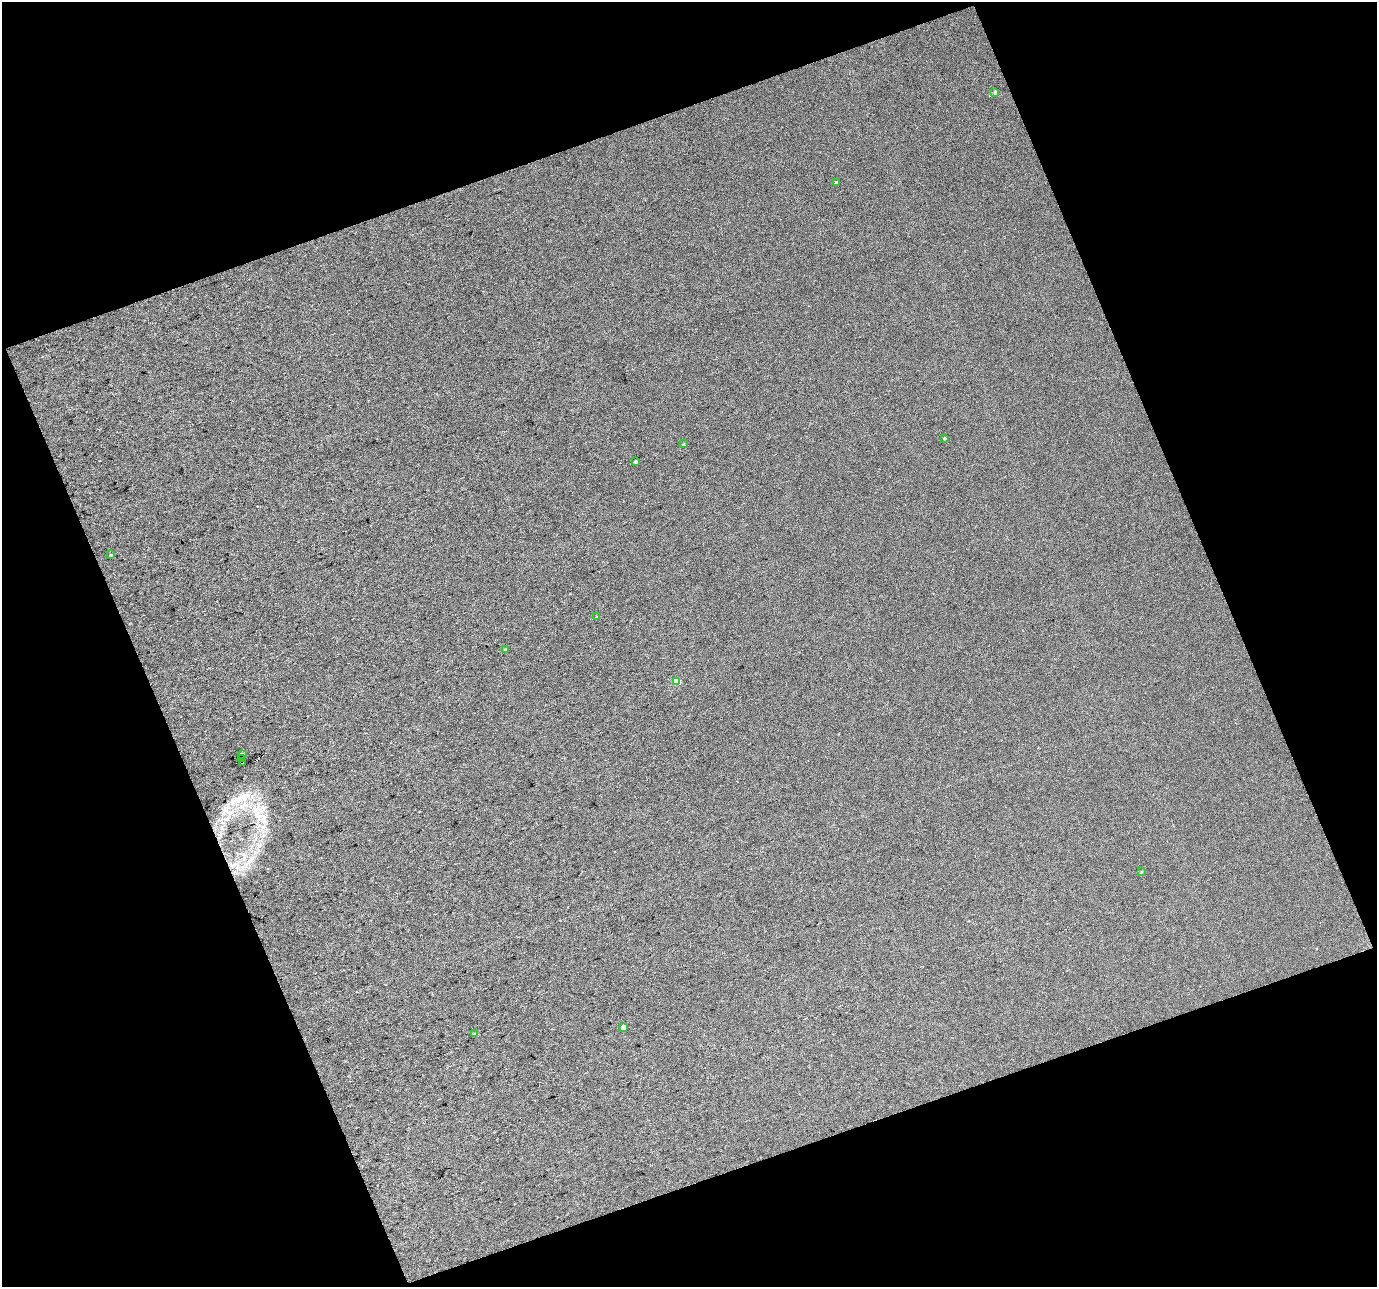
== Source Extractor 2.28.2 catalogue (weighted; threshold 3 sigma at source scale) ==
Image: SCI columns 2-2750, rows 64-2633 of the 2750 x 2680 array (HDU 1 of 3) = the unmasked area's bounding box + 8 px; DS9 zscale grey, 2 x 2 block average (1 PNG px = mean of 2 x 2 image px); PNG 1379 x 1289 px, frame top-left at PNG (2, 2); each listed source drawn as its Kron ellipse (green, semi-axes under 4 px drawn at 4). Shown black and unused: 41% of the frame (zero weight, under 3 of 4 exposures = <1% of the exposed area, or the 3 px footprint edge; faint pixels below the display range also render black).
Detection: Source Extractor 2.28.2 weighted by HDU 2 'WHT'. Background 0.0432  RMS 0.011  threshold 0.0503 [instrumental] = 3 sigma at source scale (4.5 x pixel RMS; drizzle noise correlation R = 1.50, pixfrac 1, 0.0396/0.0396 arcsec/px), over >= 5 px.
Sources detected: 16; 1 cosmic-ray / hot-pixel residue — neither listed nor drawn; the other 15 listed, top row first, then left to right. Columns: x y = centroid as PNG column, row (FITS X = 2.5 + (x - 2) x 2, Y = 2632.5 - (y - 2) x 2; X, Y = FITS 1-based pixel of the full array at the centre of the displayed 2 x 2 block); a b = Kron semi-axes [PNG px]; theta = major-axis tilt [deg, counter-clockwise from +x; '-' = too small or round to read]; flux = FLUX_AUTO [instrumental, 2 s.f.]
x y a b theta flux
995 92 3 3 - 7
836 182 3 2 - 5.6
944 438 2 2 - 3.5
684 444 3 2 - 1.3
636 462 3 3 - 5.5
111 555 3 2 - 2.7
597 617 2 2 - 1.7
505 649 3 2 - 2.1
677 681 4 3 - 49
243 754 2 2 - 63
242 758 3 2 - 310
242 762 4 2 - 7.4
1141 872 2 2 - 1.9
624 1027 3 3 - 14
474 1034 3 3 - 2.3
Overlapping masked pixels (flux is a lower limit): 3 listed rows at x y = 243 754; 242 758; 242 762
Diffuse or blended objects may show on this block-average render without a row.